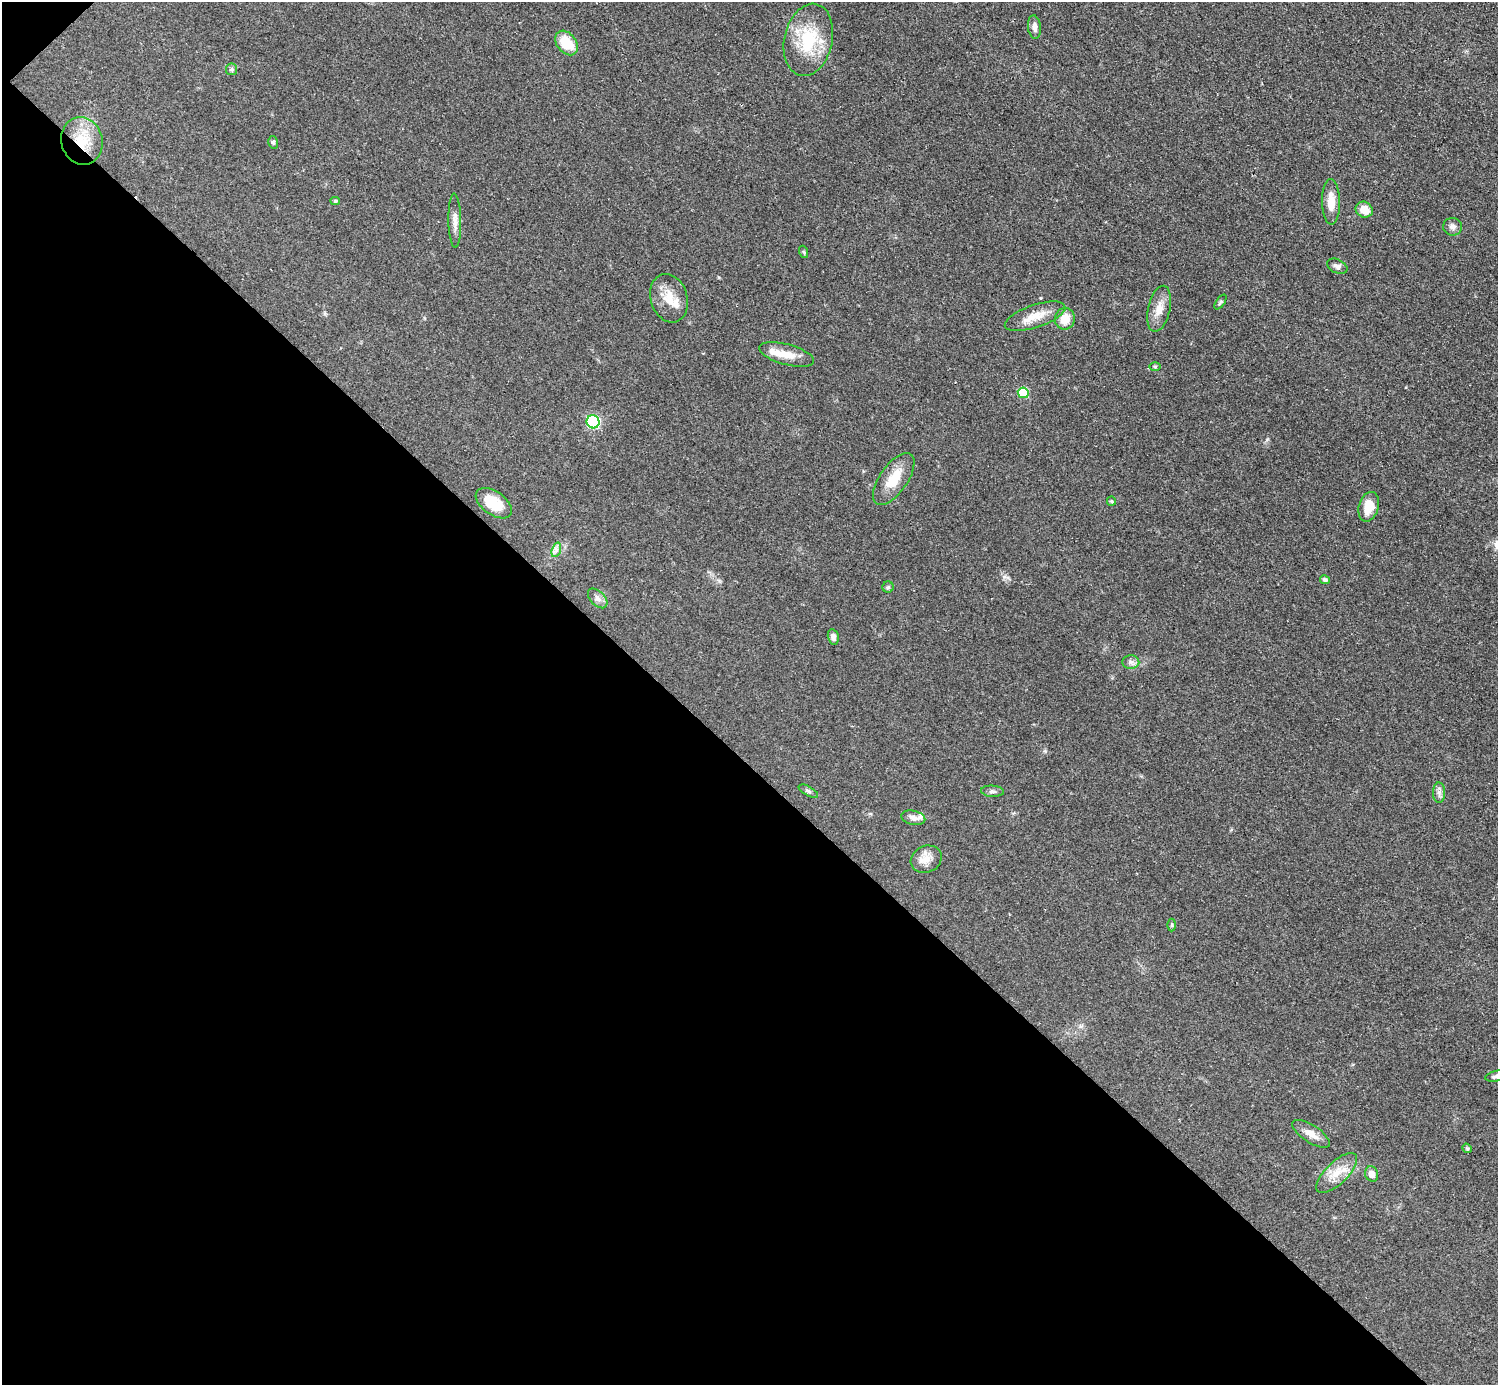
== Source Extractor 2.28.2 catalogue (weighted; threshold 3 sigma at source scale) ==
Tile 9 of 4 x 4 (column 1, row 3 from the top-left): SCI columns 7-1502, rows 1690-3072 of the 5992 x 5992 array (HDU 1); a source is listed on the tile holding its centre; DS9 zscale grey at full resolution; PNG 1500 x 1387 px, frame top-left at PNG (2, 2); each listed source drawn as its Kron ellipse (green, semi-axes under 4 px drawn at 4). Shown black and unused: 45% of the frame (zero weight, under 2 of 3 exposures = <1% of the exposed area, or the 3 px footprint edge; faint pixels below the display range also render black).
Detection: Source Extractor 2.28.2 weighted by HDU 2 'WHT'; one run over the whole footprint, this tile lists its part. Background 0.0555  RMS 0.0074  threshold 0.0333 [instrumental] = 3 sigma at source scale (4.5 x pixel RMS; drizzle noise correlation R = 1.50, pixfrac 1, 0.05/0.05 arcsec/px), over >= 5 px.
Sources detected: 45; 2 inside a brighter listed object's ellipse — not listed separately; the other 43 listed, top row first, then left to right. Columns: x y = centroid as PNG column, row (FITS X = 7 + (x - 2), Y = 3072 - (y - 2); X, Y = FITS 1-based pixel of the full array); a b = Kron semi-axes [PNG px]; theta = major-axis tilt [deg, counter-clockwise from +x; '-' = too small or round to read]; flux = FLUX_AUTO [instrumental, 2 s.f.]
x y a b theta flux
1034 27 12 6 -83 3.6
808 40 36 24 77 39
566 43 14 9 -52 20
232 69 6 6 - 1.5
82 141 24 20 -76 24
273 142 6 5 - 1.4
335 201 4 4 - 1.1
1331 202 23 9 -89 11
1364 210 9 7 -31 9.1
455 221 27 6 -89 5.7
1452 227 9 9 - 3.4
804 252 6 4 -71 0.99
1337 266 11 6 -25 2.8
669 298 25 18 -73 16
1220 302 8 4 55 1.2
1159 309 23 11 77 9.9
1035 316 32 11 19 13
1065 319 11 10 - 11
787 354 28 10 -15 11
1155 366 6 4 0 0.98
1023 393 5 5 - 28
593 422 6 6 - 96
894 479 30 14 55 17
1111 501 5 4 - 0.88
494 503 20 11 -35 19
1369 507 15 10 74 12
556 550 7 4 72 2.4
1325 580 5 4 - 2.1
888 587 5 5 - 1.4
598 598 12 7 -46 3.7
833 637 8 5 -77 2.7
1131 662 8 7 - 2.7
808 791 11 4 -29 1.9
992 791 11 5 -4 2.2
1439 793 10 6 -90 2.8
913 818 12 7 -13 4
926 859 16 13 26 8.1
1172 925 6 4 90 1
1497 1076 11 5 11 2.7
1311 1134 22 8 -33 7.4
1467 1148 5 4 - 1.2
1337 1173 26 11 44 13
1372 1174 8 6 -69 5.4
Overlapping masked pixels (flux is a lower limit): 1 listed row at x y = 82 141
Isophote crosses this tile's border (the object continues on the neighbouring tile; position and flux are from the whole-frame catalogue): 1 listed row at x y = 1497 1076